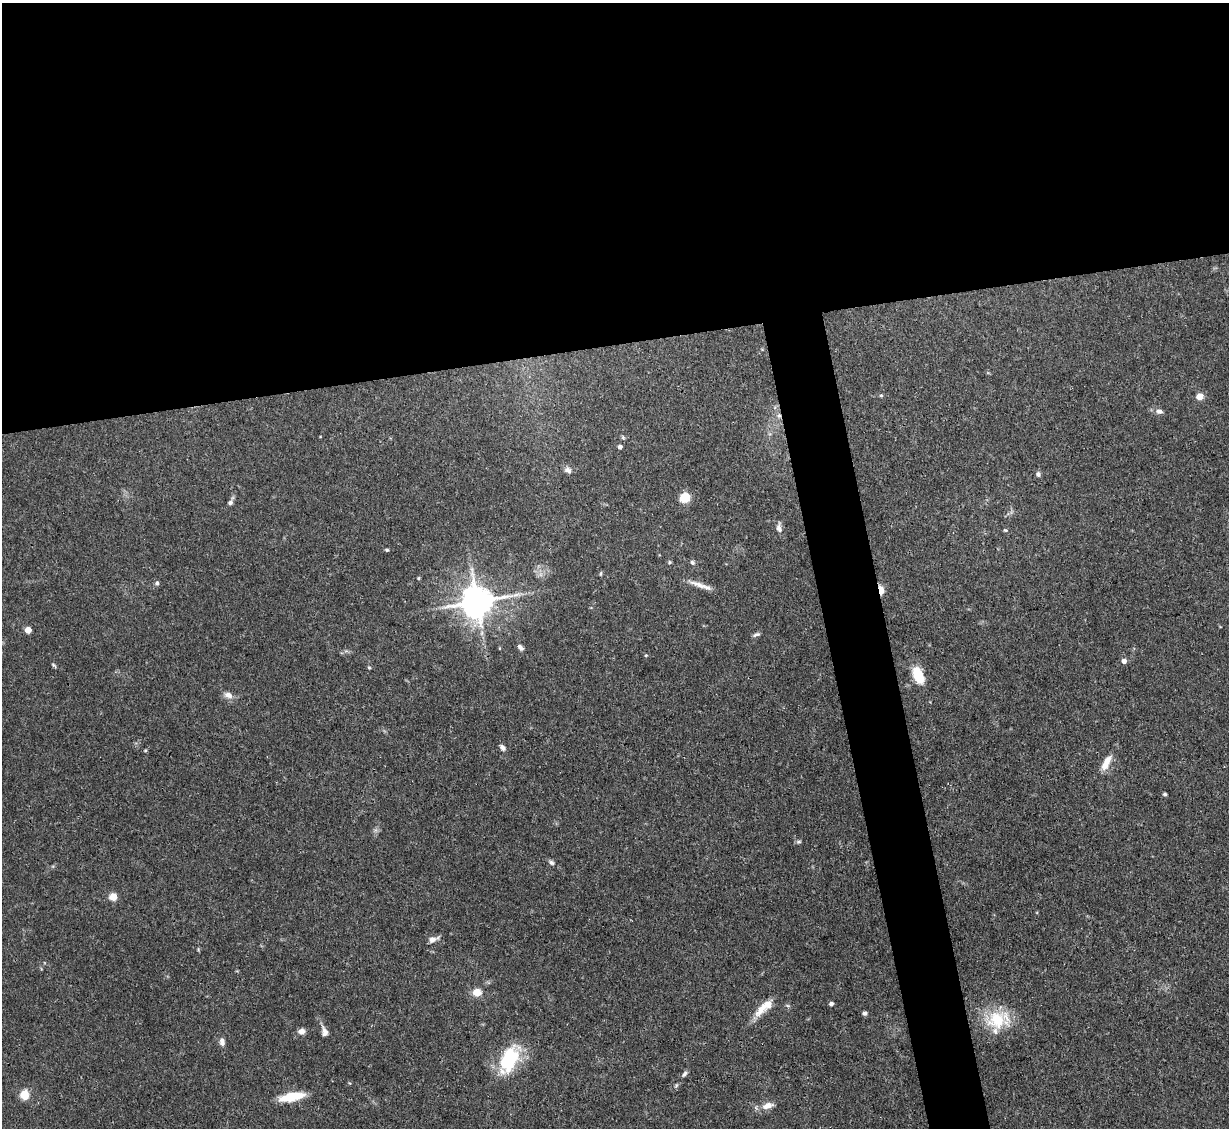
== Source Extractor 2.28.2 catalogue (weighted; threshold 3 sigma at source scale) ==
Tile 2 of 4 x 4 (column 2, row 1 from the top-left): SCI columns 1228-2454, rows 3627-4752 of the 4909 x 4883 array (HDU 1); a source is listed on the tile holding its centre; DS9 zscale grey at full resolution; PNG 1231 x 1130 px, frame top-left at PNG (2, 3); no overlay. Shown black and unused: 34% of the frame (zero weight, under 3 of 4 exposures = <1% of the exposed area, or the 3 px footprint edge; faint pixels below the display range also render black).
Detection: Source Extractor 2.28.2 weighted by HDU 2 'WHT'; one run over the whole footprint, this tile lists its part. Background 0.142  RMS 0.0044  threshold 0.0199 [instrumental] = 3 sigma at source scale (4.5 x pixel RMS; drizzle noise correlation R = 1.50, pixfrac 1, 0.05/0.05 arcsec/px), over >= 5 px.
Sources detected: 51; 1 inside a brighter listed object's ellipse — not listed separately; the other 50 listed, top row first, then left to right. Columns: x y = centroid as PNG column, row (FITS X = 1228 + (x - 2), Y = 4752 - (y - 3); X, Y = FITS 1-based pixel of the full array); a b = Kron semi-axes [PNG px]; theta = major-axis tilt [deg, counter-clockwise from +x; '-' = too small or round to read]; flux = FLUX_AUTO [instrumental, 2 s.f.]
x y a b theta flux
881 395 5 4 - 0.58
1200 396 5 4 - 10
1159 411 9 6 -14 1.9
779 416 6 5 - 1.2
620 447 4 4 - 1.6
568 470 11 8 -45 1.9
1038 474 7 6 - 1.1
685 498 5 5 - 32
230 502 6 5 - 1.1
779 528 11 7 -74 2.1
1005 530 5 4 - 0.54
387 550 5 4 - 0.61
669 562 5 5 - 0.69
692 562 6 5 - 1
601 573 6 3 72 0.51
418 578 4 4 - 0.48
157 583 6 5 - 0.97
699 585 27 6 -19 4.4
881 590 10 5 -79 3.9
477 602 10 9 - 970
28 630 5 4 - 6.4
756 634 10 5 15 1.1
520 647 9 5 -45 1.3
646 655 4 4 - 0.48
1124 661 5 4 - 3
53 664 6 4 -21 0.59
369 668 5 4 - 0.55
918 675 16 9 -66 13
228 695 12 8 -19 2.8
502 747 7 5 -50 1.7
145 750 4 4 - 0.47
1106 763 22 8 63 5.6
1165 794 5 4 - 0.63
798 842 7 4 6 0.75
552 863 7 5 -43 1.1
113 897 5 5 - 14
432 939 11 8 27 2.2
477 992 5 5 - 11
831 1004 5 4 - 1.2
764 1007 28 9 41 7.5
865 1013 5 5 - 1.2
996 1020 27 25 31 19
301 1031 8 7 - 2.2
324 1032 13 7 -75 2.4
222 1042 10 6 -78 2.1
509 1059 26 15 66 32
684 1074 9 5 51 1.2
24 1095 8 7 - 8.5
291 1097 27 9 11 13
768 1105 14 8 18 4
Overlapping masked pixels (flux is a lower limit): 2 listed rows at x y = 779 416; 881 590